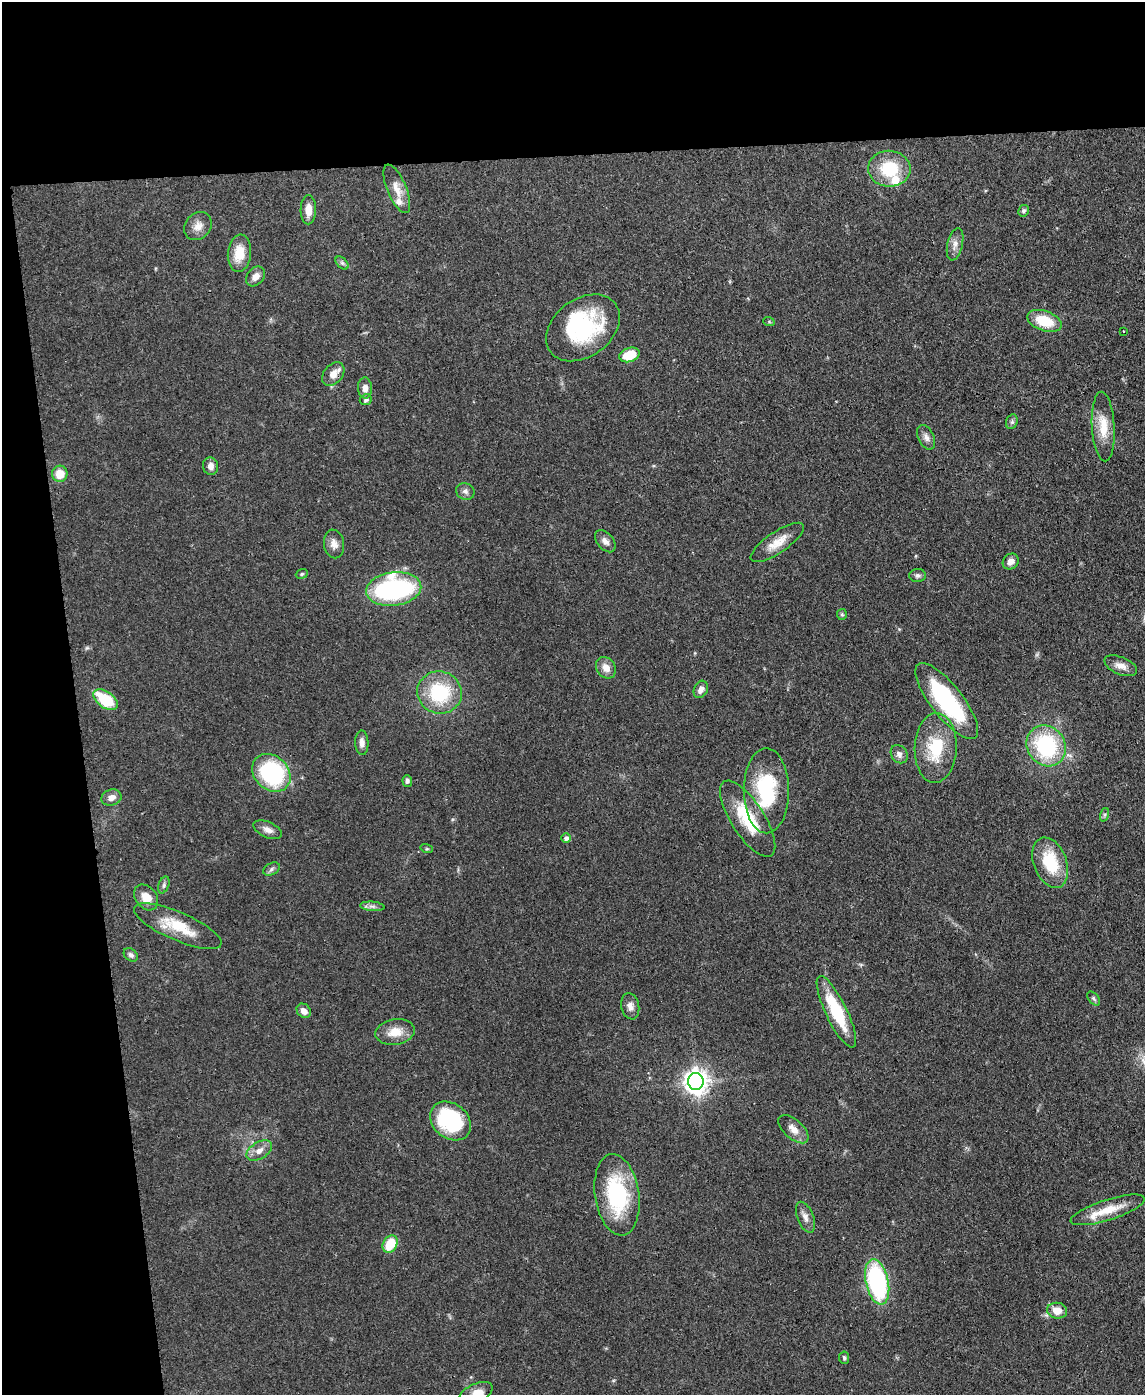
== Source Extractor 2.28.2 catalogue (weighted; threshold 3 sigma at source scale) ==
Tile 1 of 4 x 3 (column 1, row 1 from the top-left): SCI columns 73-1215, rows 2987-4379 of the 4715 x 4692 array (HDU 1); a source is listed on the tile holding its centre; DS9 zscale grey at full resolution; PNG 1147 x 1397 px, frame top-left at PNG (2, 2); each listed source drawn as its Kron ellipse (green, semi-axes under 4 px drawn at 4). Shown black and unused: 18% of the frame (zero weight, under 3 of 4 exposures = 9% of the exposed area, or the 3 px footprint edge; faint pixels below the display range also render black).
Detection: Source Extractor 2.28.2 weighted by HDU 2 'WHT'; one run over the whole footprint, this tile lists its part. Background 0.081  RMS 0.0043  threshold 0.0196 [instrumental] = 3 sigma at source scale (4.5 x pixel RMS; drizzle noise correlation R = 1.50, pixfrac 1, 0.05/0.05 arcsec/px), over >= 5 px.
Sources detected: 79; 2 inside a brighter object's white glare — neither listed nor drawn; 3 inside a brighter listed object's ellipse — not listed separately; the other 74 listed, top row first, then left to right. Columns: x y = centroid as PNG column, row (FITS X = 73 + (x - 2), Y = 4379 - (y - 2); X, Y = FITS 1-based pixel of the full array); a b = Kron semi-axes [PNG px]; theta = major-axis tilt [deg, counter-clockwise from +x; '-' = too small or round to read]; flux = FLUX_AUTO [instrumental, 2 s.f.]
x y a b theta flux
889 169 21 18 -4 19
397 189 26 9 -67 5.2
308 210 14 7 89 4.4
1024 211 6 5 - 1
198 226 15 12 48 3.9
955 244 16 7 77 2.8
239 253 19 11 84 8.7
342 263 8 4 -44 0.93
256 276 11 8 48 3.1
1044 321 18 10 -19 13
769 322 6 3 -20 0.47
583 328 40 29 36 40
1124 331 2 2 - 0.42
629 355 10 7 18 12
333 374 13 9 49 4
365 388 10 7 -86 2.7
366 400 6 5 - 1.1
1012 422 7 5 70 0.92
1103 427 35 11 -87 9.5
926 437 13 8 -64 2.2
211 466 9 7 -82 2.6
60 474 8 8 - 6.6
465 491 9 8 - 1.6
605 541 13 8 -50 2.4
777 542 31 10 34 7.1
334 544 14 10 -79 3.2
1011 561 8 7 - 2.8
302 574 6 4 23 0.63
918 576 8 6 2 1.2
394 589 28 16 7 75
842 614 5 5 - 0.64
1121 666 17 8 -23 3.5
606 668 11 9 -56 3.8
701 689 9 6 63 2.3
439 692 22 21 - 28
105 700 14 8 -36 20
947 701 46 16 -52 46
362 743 12 6 -88 2.7
1046 746 21 19 -53 41
936 748 35 21 88 20
899 754 10 8 -56 2.1
271 773 21 17 -42 47
407 781 6 4 -87 1
766 791 42 22 -90 33
111 798 10 8 19 2.6
1104 815 7 4 71 0.79
748 819 44 16 -57 20
268 830 15 7 -23 2.8
566 838 4 4 - 1.7
427 849 6 4 -17 0.53
1050 863 26 16 -69 20
271 869 9 6 29 1.2
164 885 9 5 70 1.1
146 897 14 10 -51 5.2
372 906 12 4 -5 1.5
178 926 47 14 -23 15
131 955 8 5 -41 1.3
1094 998 8 5 -52 0.89
630 1006 13 9 -78 2.7
304 1011 8 6 -45 2.6
836 1012 39 10 -64 22
395 1032 20 12 10 6.7
696 1082 8 8 - 370
451 1121 22 17 -39 38
793 1129 18 9 -42 4.1
259 1151 14 8 32 3.4
617 1195 41 22 -82 39
1108 1210 39 10 18 10
805 1217 16 8 -69 2.8
390 1244 9 7 61 12
877 1282 23 11 -78 62
1057 1311 10 8 -8 5.5
844 1358 6 5 - 0.88
475 1394 19 9 28 6.3
Overlapping masked pixels (flux is a lower limit): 1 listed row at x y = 333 374
Isophote crosses this tile's border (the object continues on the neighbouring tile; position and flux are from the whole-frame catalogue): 1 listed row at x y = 475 1394